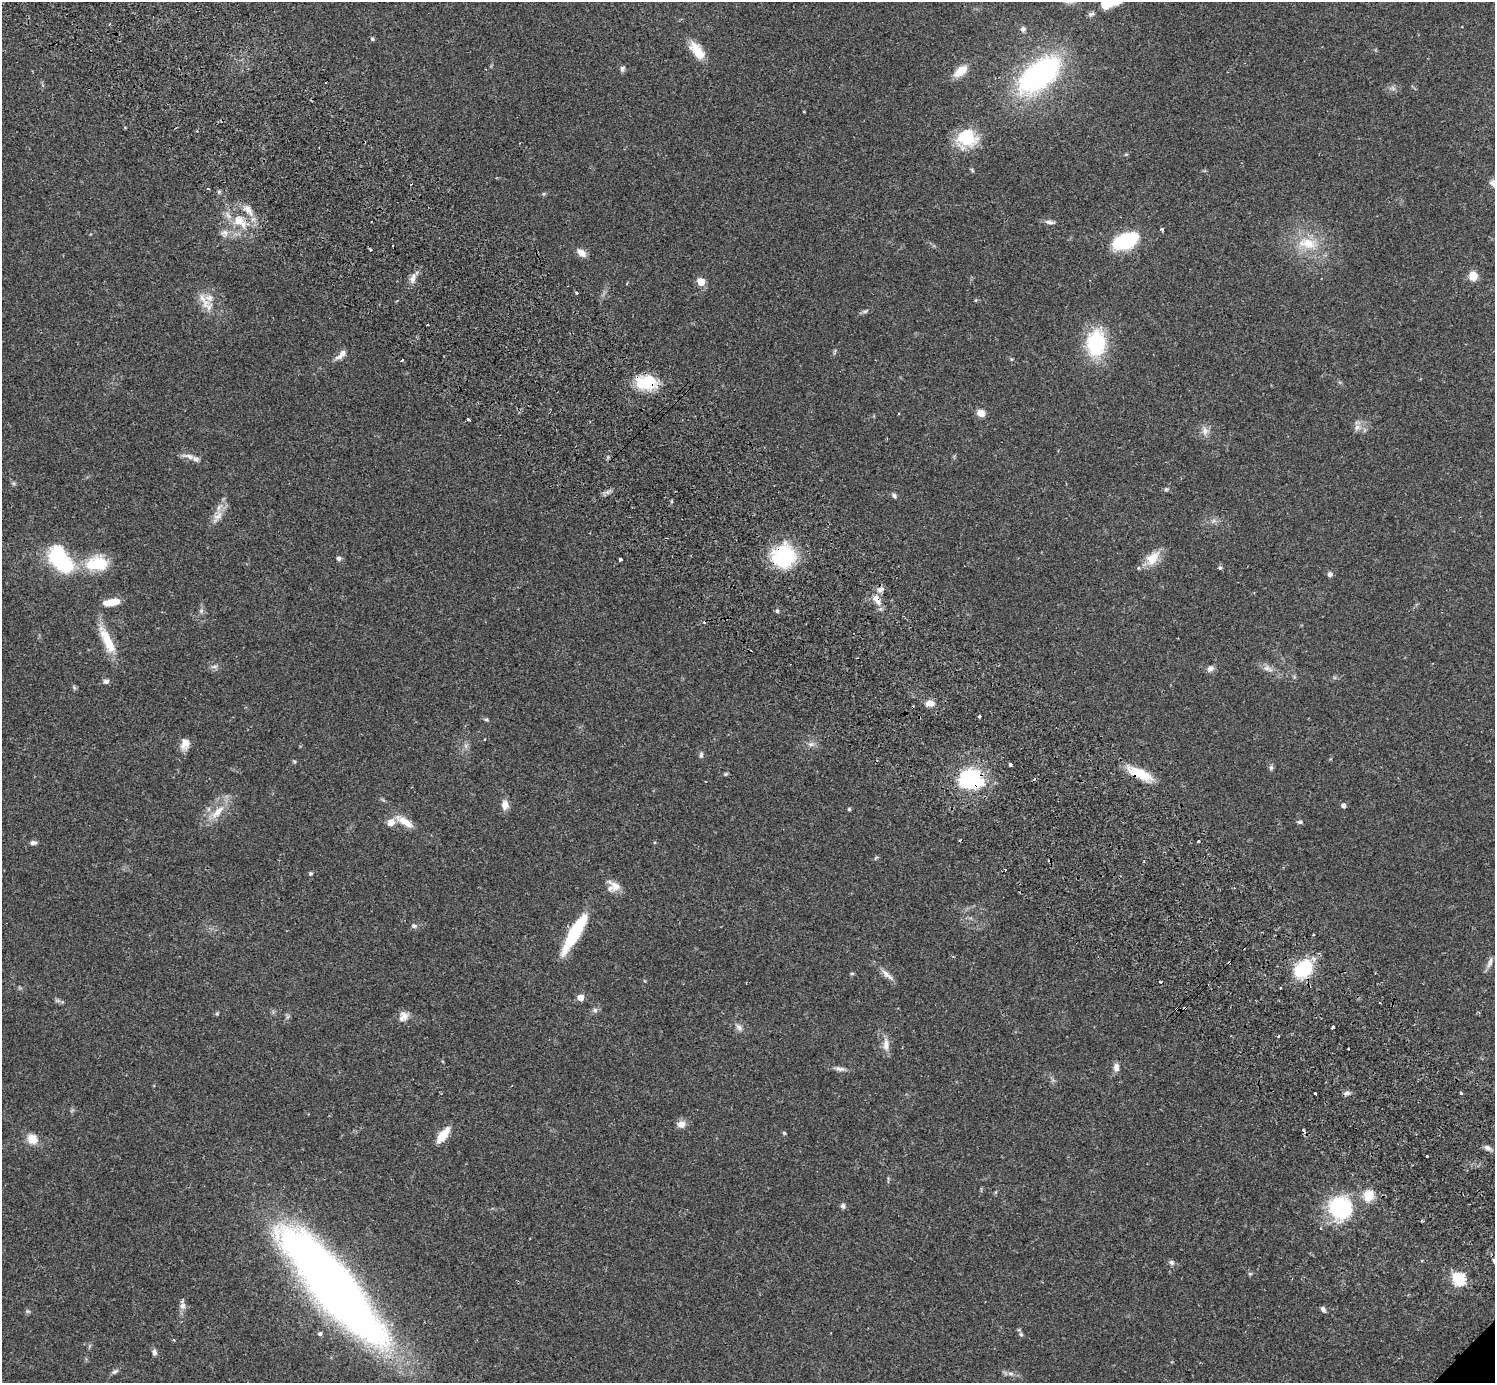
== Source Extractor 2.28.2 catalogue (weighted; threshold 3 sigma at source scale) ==
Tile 11 of 4 x 4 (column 3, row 3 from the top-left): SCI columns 3031-4523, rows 1585-2965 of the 6063 x 6071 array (HDU 1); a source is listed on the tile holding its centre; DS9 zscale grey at full resolution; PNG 1497 x 1385 px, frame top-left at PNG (2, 2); no overlay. Shown black and unused: <1% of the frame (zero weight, under 2 of 3 exposures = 3% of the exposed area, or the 3 px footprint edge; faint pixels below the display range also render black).
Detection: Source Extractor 2.28.2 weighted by HDU 2 'WHT'; one run over the whole footprint, this tile lists its part. Background 0.0823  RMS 0.0059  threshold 0.0265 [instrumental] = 3 sigma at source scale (4.5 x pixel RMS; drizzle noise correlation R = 1.50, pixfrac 1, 0.05/0.05 arcsec/px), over >= 5 px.
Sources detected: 142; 1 inside a brighter object's white glare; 9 cosmic-ray / hot-pixel residue — not listed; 4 inside a brighter listed object's ellipse — not listed separately; the other 128 listed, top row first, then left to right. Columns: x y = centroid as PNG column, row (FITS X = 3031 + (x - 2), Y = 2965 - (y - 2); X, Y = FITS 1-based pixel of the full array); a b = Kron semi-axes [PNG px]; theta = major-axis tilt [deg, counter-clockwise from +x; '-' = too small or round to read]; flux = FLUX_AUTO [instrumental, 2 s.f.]
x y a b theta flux
1115 2 13 8 9 6.3
1106 5 8 6 9 12
1091 14 9 6 21 1.5
1023 29 7 6 - 1.4
372 39 5 4 - 0.86
697 51 22 11 -53 11
622 69 8 6 81 1.4
961 71 13 8 38 10
1039 74 47 25 39 120
1393 89 7 4 -19 1.3
967 138 23 20 14 24
208 188 3 2 - 0.52
219 192 6 4 -72 0.83
248 210 16 9 -55 5.3
239 221 15 12 6 9.4
1049 222 14 5 -6 2.1
1162 229 4 3 - 1.4
224 233 12 7 6 3
1125 241 27 15 21 33
1307 243 27 15 -11 17
582 253 13 8 -40 3.7
1473 276 11 10 - 6.3
413 278 14 7 72 3.4
701 282 5 5 - 12
576 293 3 2 - 0.78
205 303 15 10 63 6.1
865 311 9 4 33 1.2
1096 343 32 23 85 35
341 355 17 7 42 3.6
1011 359 6 3 -72 0.65
402 360 4 2 - 0.98
646 382 25 16 0 20
981 413 8 8 - 4.2
468 419 3 2 - 0.77
1357 427 9 8 - 2.9
1205 431 11 7 -73 3.2
188 456 20 6 -14 3.4
1166 489 5 5 - 0.93
894 496 7 5 -46 1.4
218 516 16 8 46 4.9
783 556 27 25 23 36
338 558 6 5 - 1.4
1152 558 21 14 47 9.6
60 560 24 13 -50 65
621 560 3 3 - 2.5
97 563 29 18 2 21
1220 568 5 5 - 0.85
1330 574 6 6 - 1.7
880 590 10 7 20 2.8
877 599 18 8 -60 5.5
112 602 16 7 9 9.3
201 611 6 5 - 1.2
777 611 5 4 - 1
107 640 40 11 -64 14
214 667 7 4 0 1.4
1210 668 9 7 39 2.2
1267 668 16 7 -22 3.4
106 681 7 6 - 1.9
74 687 6 5 - 0.9
929 703 12 8 7 3.7
979 717 3 3 - 0.78
486 719 6 4 -1 0.79
484 739 3 2 - 0.51
185 744 14 10 79 5
811 744 8 6 11 2
701 755 7 5 88 1.3
294 761 6 3 -19 0.67
1010 764 4 3 - 1.9
1271 767 8 5 64 1.2
725 774 5 5 - 0.77
1140 774 32 11 -23 14
971 779 28 23 -8 43
505 805 11 9 -90 4.2
1343 805 5 5 - 2.4
849 809 5 4 - 0.69
217 812 25 9 45 9.5
391 822 9 8 - 4.3
405 822 27 8 -33 7.6
1300 822 7 5 1 1.1
1198 841 3 3 - 1.5
33 843 8 5 5 1.7
310 874 5 5 - 0.89
615 886 18 10 -39 5.5
414 926 7 6 - 1.4
575 933 43 10 60 35
1313 934 3 3 - 0.85
1490 963 16 6 72 2.6
1303 969 18 13 37 37
852 973 5 5 - 0.84
885 973 16 7 -48 3.7
580 997 5 5 - 6.4
58 1001 7 4 -18 1.2
1380 1003 3 2 - 0.49
1185 1008 3 3 - 2.1
595 1010 6 6 - 1.4
217 1013 5 4 - 0.71
403 1016 14 12 66 4.2
739 1027 11 6 -47 2.3
1333 1027 4 3 - 1.7
886 1044 19 8 90 4.7
1116 1067 10 7 -90 3.1
840 1069 13 6 -7 2.2
1315 1093 3 2 - 0.49
1347 1093 8 6 15 1.6
1461 1093 4 3 - 0.64
681 1124 10 9 - 3.7
1303 1130 4 3 - 0.81
784 1133 5 4 - 0.63
443 1135 18 7 51 11
32 1139 12 10 -38 7.9
1487 1148 9 6 -19 2.2
1427 1156 3 3 - 1.2
1369 1196 6 5 - 34
843 1206 6 6 - 1.6
1340 1208 29 28 - 41
1494 1260 4 3 - 3.2
1171 1262 7 6 - 1.5
1250 1274 5 5 - 0.77
1459 1279 6 6 - 62
332 1285 100 26 -50 770
182 1306 9 8 - 2.8
1323 1309 7 6 - 1.7
28 1311 7 4 -1 0.87
320 1334 5 5 - 1.3
1021 1334 6 5 - 0.96
154 1352 8 6 -81 1.7
115 1372 10 5 36 1.5
1010 1373 9 4 -1 1.9
Overlapping masked pixels (flux is a lower limit): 6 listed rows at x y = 646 382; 783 556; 877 599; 1140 774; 971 779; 1185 1008
Isophote crosses this tile's border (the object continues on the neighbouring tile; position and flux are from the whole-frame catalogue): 3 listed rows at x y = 1115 2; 1106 5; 1494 1260